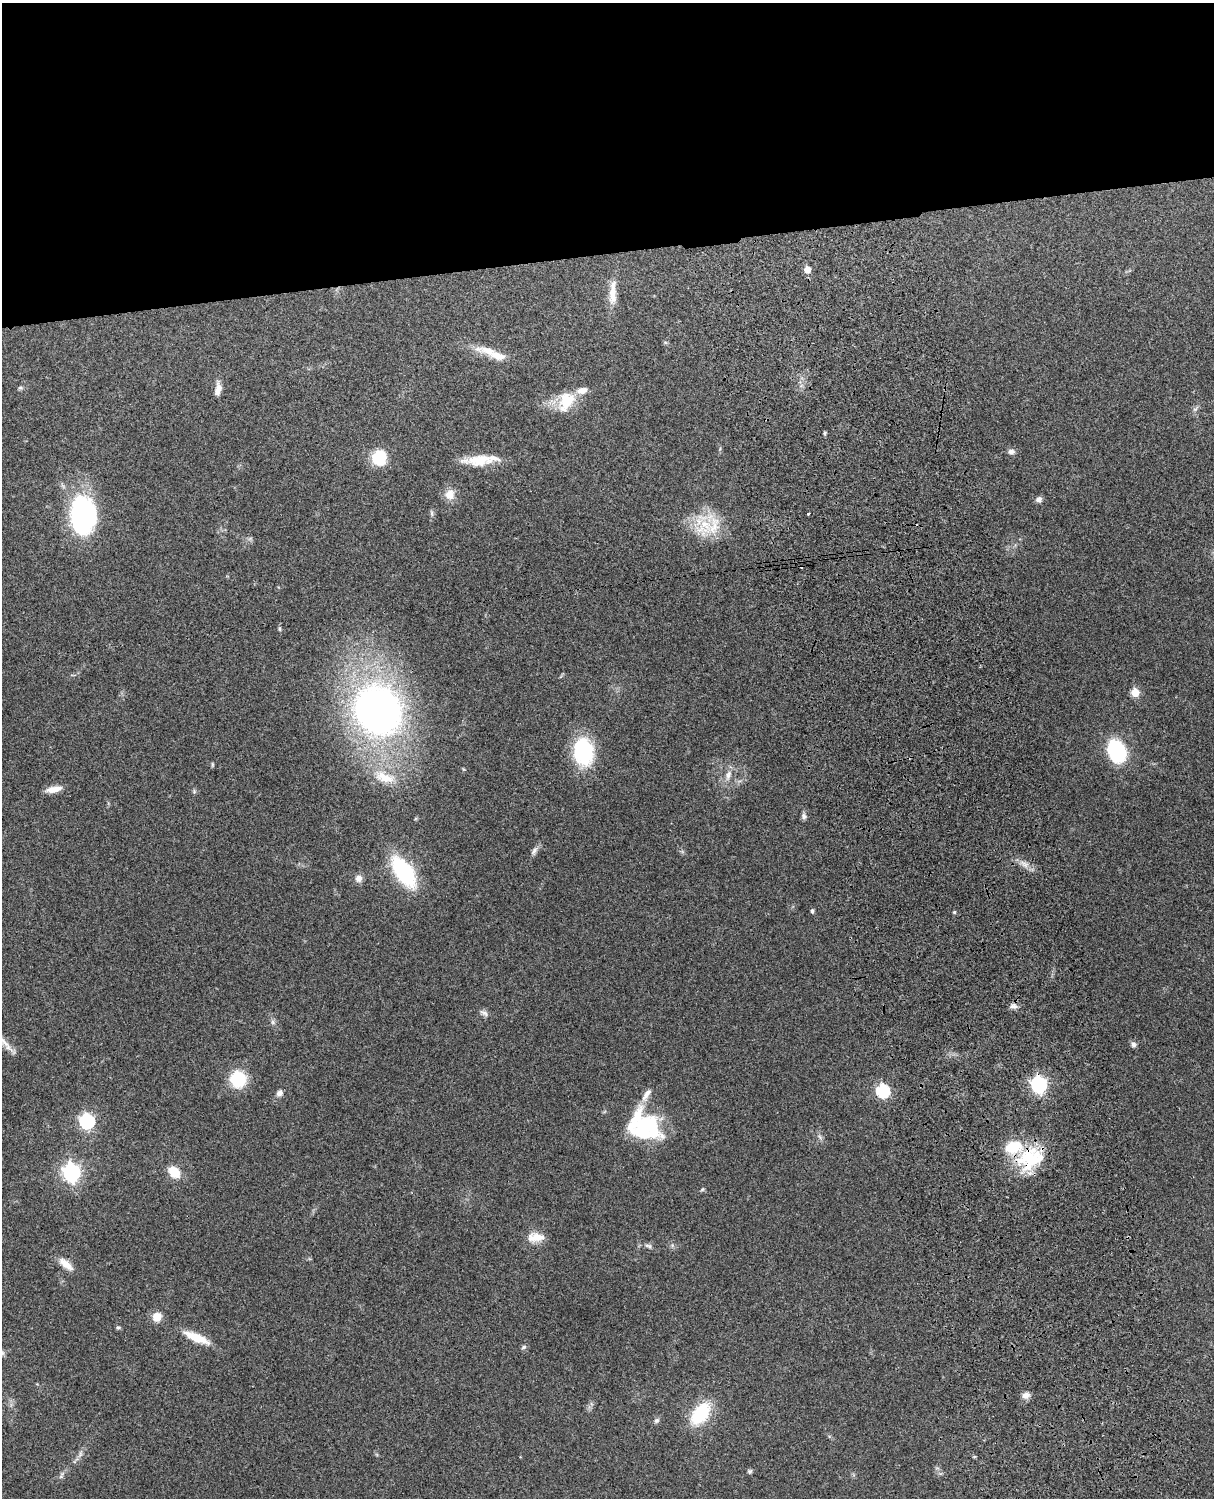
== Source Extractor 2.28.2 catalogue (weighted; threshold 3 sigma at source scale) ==
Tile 2 of 4 x 3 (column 2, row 1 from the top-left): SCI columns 1331-2542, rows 3155-4650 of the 5088 x 4927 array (HDU 1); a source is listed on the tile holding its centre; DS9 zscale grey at full resolution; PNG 1216 x 1500 px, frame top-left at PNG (2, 3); no overlay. Shown black and unused: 17% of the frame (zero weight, under 3 of 4 exposures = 6% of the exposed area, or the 3 px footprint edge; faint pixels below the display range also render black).
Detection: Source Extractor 2.28.2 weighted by HDU 2 'WHT'; one run over the whole footprint, this tile lists its part. Background 0.221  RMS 0.0083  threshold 0.0372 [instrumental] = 3 sigma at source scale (4.5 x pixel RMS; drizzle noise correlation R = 1.50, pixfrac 1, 0.05/0.05 arcsec/px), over >= 5 px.
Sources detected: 70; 2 inside a brighter object's white glare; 1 cosmic-ray / hot-pixel residue — not listed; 4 inside a brighter listed object's ellipse — not listed separately; the other 63 listed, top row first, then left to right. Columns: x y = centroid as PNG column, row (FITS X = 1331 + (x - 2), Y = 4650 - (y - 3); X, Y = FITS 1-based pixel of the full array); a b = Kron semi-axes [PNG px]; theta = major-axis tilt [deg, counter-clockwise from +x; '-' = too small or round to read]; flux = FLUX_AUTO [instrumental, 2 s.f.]
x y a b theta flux
807 269 5 5 - 12
613 293 37 9 87 14
487 350 39 10 -10 15
20 388 8 4 -8 1.4
218 389 14 7 83 7.4
566 401 28 18 61 25
1195 409 8 4 36 1.7
825 433 6 4 90 1.1
1011 451 9 6 1 3
379 457 12 11 - 37
479 460 41 12 3 22
450 495 13 11 82 9.3
1039 499 8 7 - 3.2
432 513 8 4 -82 1.6
808 514 3 3 - 1.6
83 515 41 27 -90 110
704 526 28 23 37 33
1135 693 5 5 - 28
377 710 37 33 -48 500
1117 751 21 15 -69 72
583 752 27 19 -85 67
212 764 7 3 82 1
728 775 15 8 75 6.3
384 777 34 14 -19 21
53 789 18 7 11 8.5
194 791 7 4 -74 1.2
804 816 8 7 - 2.5
534 851 14 6 59 3.3
1024 864 10 6 -27 4.4
404 872 27 13 -55 94
358 878 9 8 - 4.9
812 911 4 4 - 1.9
954 912 4 4 - 1.1
1013 1006 11 7 -6 3.6
484 1013 13 6 -33 3
273 1022 7 6 - 2
5 1043 34 7 -47 9.3
1133 1044 8 7 - 2.6
238 1079 15 14 - 37
1039 1084 7 6 - 260
883 1091 6 6 - 110
279 1093 9 7 49 3.6
646 1095 23 8 60 6.8
87 1121 6 6 - 170
646 1126 38 26 23 55
820 1137 9 3 -58 1.9
1029 1158 33 23 26 49
72 1172 7 7 - 340
174 1172 11 8 -44 18
702 1189 6 4 44 1
535 1237 23 12 3 11
648 1246 11 5 -13 2.5
66 1264 21 8 -40 8.7
157 1317 11 10 - 8.8
118 1327 6 5 - 1.2
197 1338 31 9 -24 19
524 1347 7 5 28 1.6
1026 1395 10 8 20 4.5
700 1414 27 16 52 40
657 1420 8 6 44 2.1
80 1454 7 4 72 2
750 1471 6 6 - 1.4
61 1477 7 4 19 1.3
Overlapping masked pixels (flux is a lower limit): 2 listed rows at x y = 1039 1084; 1029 1158
Isophote crosses this tile's border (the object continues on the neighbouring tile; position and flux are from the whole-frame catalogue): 1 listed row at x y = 5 1043